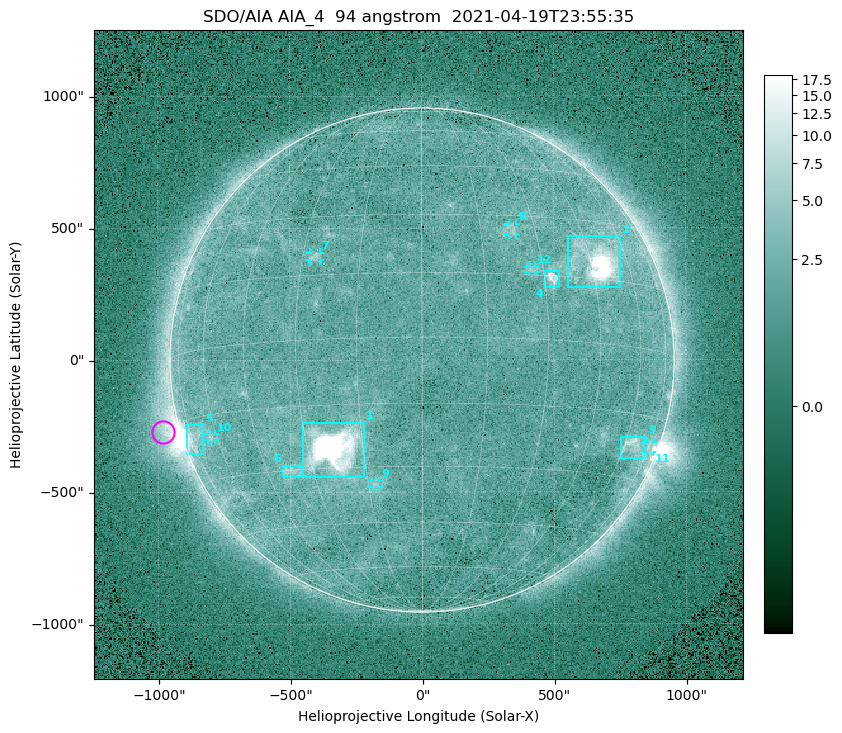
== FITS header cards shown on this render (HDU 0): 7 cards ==
TELESCOP= 'SDO/AIA '
INSTRUME= 'AIA_4   '
WAVELNTH=                   94
WAVEUNIT= 'angstrom'
DATE-OBS= '2021-04-19T23:55:35.12'
CTYPE1  = 'HPLN-TAN'
CTYPE2  = 'HPLT-TAN'

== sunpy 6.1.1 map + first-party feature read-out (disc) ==
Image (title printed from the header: SDO/AIA AIA_4  94 angstrom  2021-04-19T23:55:35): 512 x 512 px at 4.8 arcsec/px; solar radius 955 arcsec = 199 px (full disc in frame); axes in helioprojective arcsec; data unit not stated in the header (colour bar unlabelled)
Orientation: roll -0.138 deg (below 1 deg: not rotated)
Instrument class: DISC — disc imager (sunpy class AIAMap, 94 A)
Bright regions (active regions / flare kernels): reference = the median radial profile (limb darkening/brightening removed); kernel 5 px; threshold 5 sigma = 2.56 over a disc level ~1.78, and >= 1.15x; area >= 9 px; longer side >= 5 px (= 24 arcsec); searched inside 0.97 R_sun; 12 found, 12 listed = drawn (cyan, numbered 1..; 6 of them under ~33 arcsec drawn as corner ticks so the feature stays visible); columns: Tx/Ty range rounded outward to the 10 arcsec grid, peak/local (2 s.f.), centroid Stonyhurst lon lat
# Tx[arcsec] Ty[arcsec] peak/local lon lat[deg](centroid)
1 -450..-220 -450..-230 1421 -23 -25
2 550..750 270..470 42 +47 +19
3 750..850 -380..-290 4.8 +65 -22
4 460..520 270..340 6.4 +32 +14
5 -900..-830 -360..-240 6.4 -73 -19
6 -530..-450 -440..-400 3 -36 -30
7 -430..-380 380..410 3.2 -27 +20
8 330..360 470..520 2.9 +23 +26
9 -190..-160 -480..-450 2.9 -13 -34
10 -810..-780 -300..-280 3 -63 -20
11 850..880 -350..-310 2.8 +75 -22
12 400..430 330..360 2.7 +27 +16
Off-limb structures (1.02-1.3 R_sun): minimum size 50 px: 7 found; the strongest spans PA ~90..115 deg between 1.02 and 1.22 R_sun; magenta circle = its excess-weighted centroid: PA ~105 deg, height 1.07 R_sun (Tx ~-980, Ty ~-270 arcsec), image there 4.6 x the reference